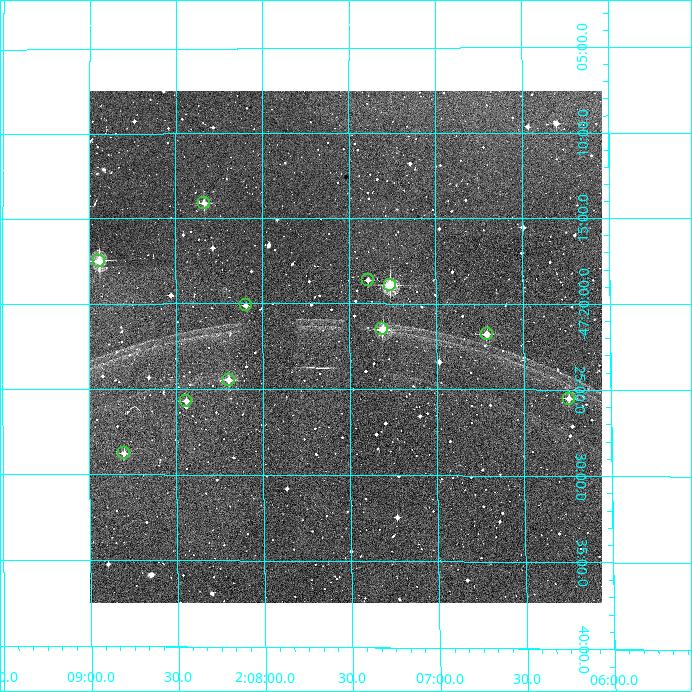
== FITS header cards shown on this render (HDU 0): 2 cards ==
NAXIS1  =                  512
NAXIS2  =                  512

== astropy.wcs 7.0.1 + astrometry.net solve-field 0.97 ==
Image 512 x 512 px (HDU 0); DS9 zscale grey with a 90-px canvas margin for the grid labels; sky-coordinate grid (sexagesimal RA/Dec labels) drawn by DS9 from the SOLVED WCS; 11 Tycho-2 reference stars matched to detected sources circled (green)
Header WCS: RA---TAN/DEC--TAN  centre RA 02:07:31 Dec -47:23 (31.88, -47.38 deg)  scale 3.52 arcsec/px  FOV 30.0' x 30.0'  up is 0 deg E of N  parity normal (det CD < 0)
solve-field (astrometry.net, Tycho-2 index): VERIFIED the header's WCS against the Tycho-2 star catalogue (verified at 2 index scales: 10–11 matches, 0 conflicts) and refined it, rather than solving blind
Solved WCS: RA---TAN-SIP/DEC--TAN-SIP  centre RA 02:07:31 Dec -47:23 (31.88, -47.38 deg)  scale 3.51 arcsec/px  FOV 29.9' x 29.9'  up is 0 deg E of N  parity normal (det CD < 0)
The solver's refit moves the header's centre by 1.8 arcsec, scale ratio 0.9982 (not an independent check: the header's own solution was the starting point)
Tycho-2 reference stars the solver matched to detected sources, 11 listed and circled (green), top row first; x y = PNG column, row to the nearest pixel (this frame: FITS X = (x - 90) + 1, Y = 512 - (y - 91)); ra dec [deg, ICRS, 3 dp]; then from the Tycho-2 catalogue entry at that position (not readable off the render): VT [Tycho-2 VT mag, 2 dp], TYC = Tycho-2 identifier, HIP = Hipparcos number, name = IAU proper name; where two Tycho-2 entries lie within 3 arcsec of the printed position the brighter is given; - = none
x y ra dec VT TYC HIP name
204 203 32.084 -47.235 11.26 8042-187-1 - -
99 261 32.235 -47.291 9.76 8042-359-1 - -
368 280 31.848 -47.310 12.67 8042-344-1 - -
390 285 31.816 -47.315 9.86 8042-348-1 - -
246 305 32.024 -47.335 11.72 8042-318-1 - -
382 329 31.827 -47.358 10.56 8042-225-1 - -
487 334 31.677 -47.363 11.25 8042-169-1 - -
229 380 32.049 -47.408 11.25 8042-253-1 - -
569 399 31.560 -47.425 11.42 8042-269-1 - -
186 401 32.110 -47.428 12.34 8042-261-1 - -
124 453 32.201 -47.479 11.84 8042-365-1 - -